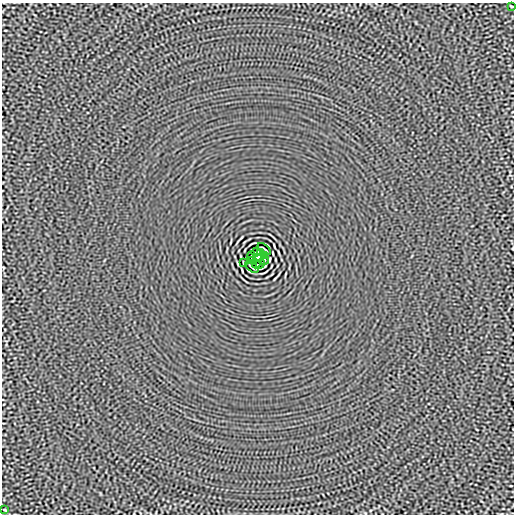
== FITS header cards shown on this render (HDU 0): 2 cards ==
NAXIS1  =                  512
NAXIS2  =                  512

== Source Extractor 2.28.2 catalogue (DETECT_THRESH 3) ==
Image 512 x 512 px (HDU 0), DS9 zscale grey, 1 PNG px = 1 image px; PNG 516 x 516 px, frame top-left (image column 1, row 512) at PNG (2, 3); each listed source drawn as its Kron ellipse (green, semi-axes under 4 px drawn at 4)
Background -1.41e-05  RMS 0.0015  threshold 0.00444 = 3 sigma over >= 5 px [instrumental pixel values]
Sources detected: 14; all 14 listed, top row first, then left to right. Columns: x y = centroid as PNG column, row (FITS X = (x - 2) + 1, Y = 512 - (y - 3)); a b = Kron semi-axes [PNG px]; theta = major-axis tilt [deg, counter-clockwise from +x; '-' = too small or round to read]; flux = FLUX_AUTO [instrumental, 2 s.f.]
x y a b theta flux
512 6 3 2 - 0.082
264 249 8 2 -40 0.098
256 252 5 2 - 0.062
260 252 4 2 - 0.1
251 256 4 2 - 0.075
265 256 3 2 - 0.081
258 258 4 4 - 3.7
251 260 3 2 - 0.081
265 260 4 2 - 0.075
243 263 4 2 - 0.081
256 264 4 2 - 0.089
260 264 5 2 - 0.088
252 267 8 2 -40 0.098
5 510 3 2 - 0.079
At the frame edge (FLAGS 8, measured only in part): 1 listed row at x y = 512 6